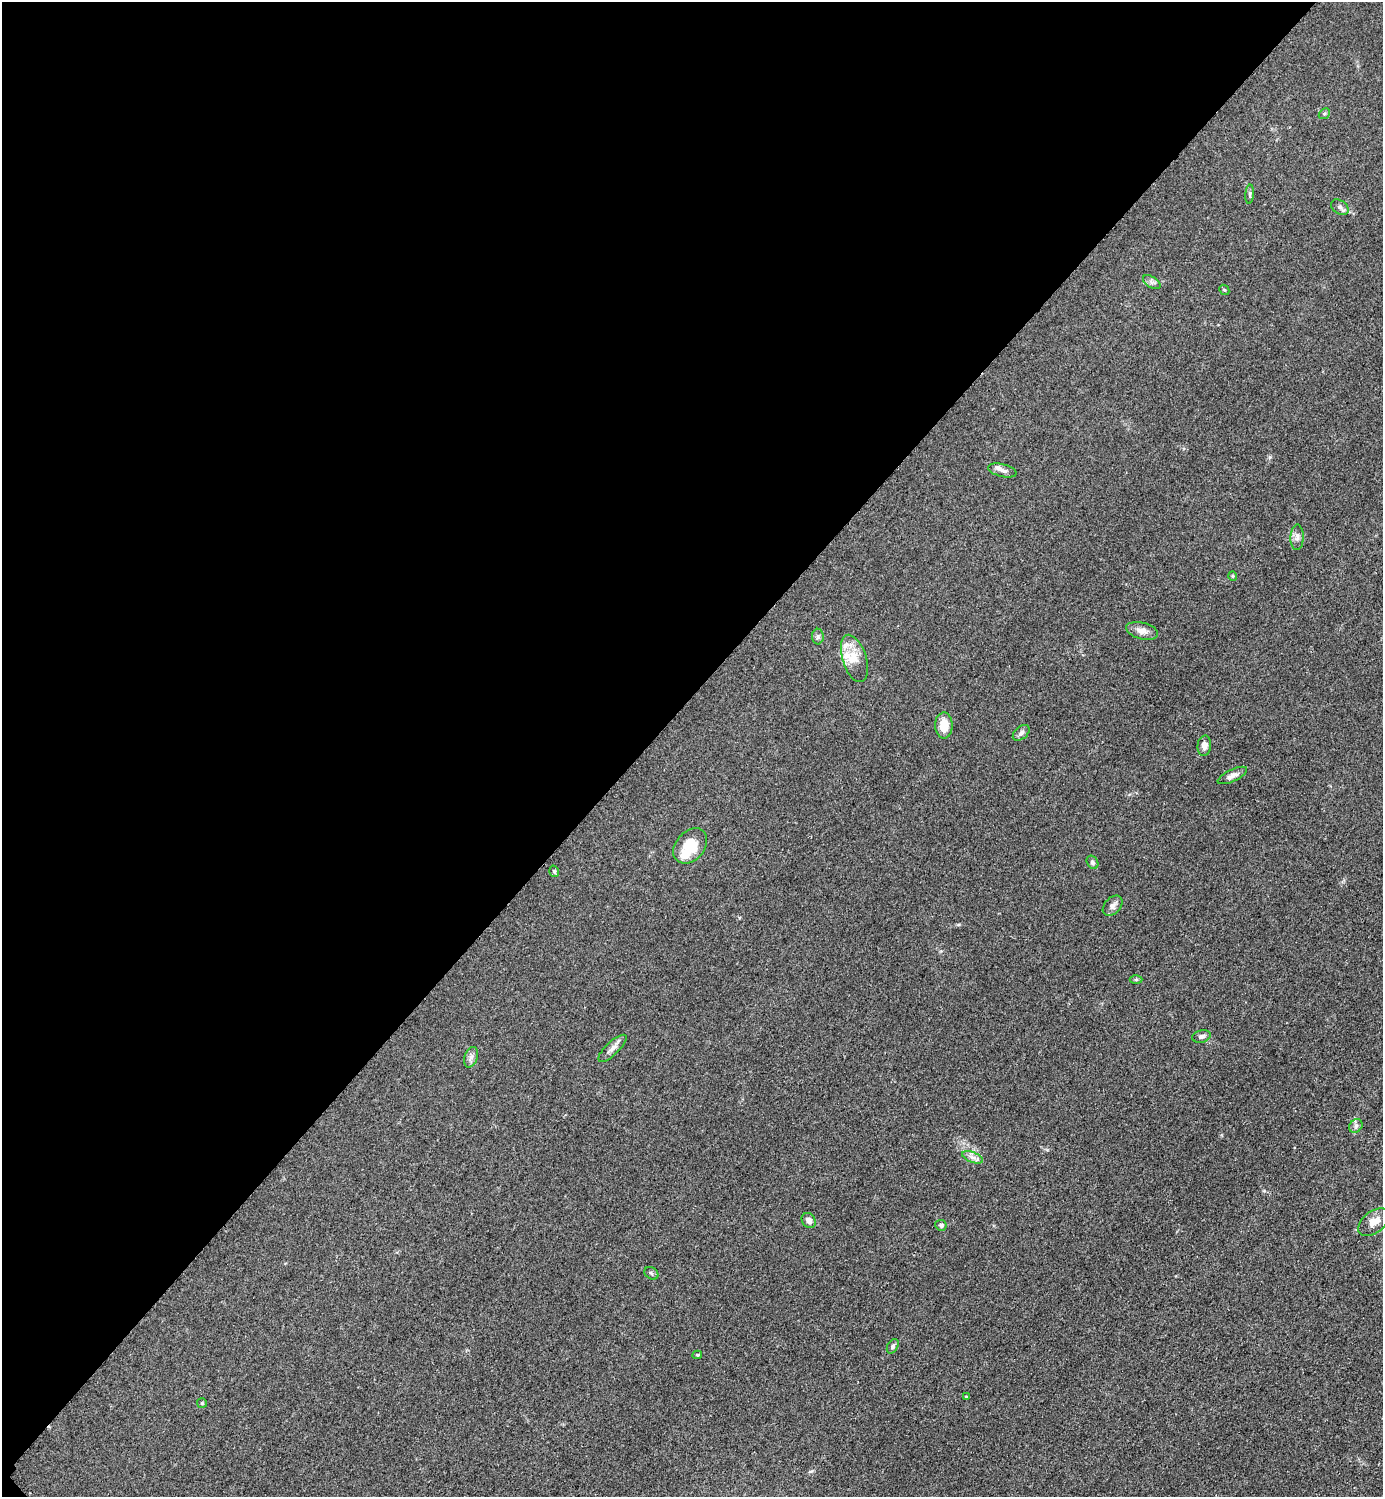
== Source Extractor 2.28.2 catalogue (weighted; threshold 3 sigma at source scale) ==
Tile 5 of 4 x 4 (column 1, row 2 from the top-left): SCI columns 314-1694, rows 3172-4666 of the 6350 x 6350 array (HDU 1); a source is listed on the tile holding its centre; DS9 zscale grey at full resolution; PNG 1385 x 1499 px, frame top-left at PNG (2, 2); each listed source drawn as its Kron ellipse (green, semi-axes under 4 px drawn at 4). Shown black and unused: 47% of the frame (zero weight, under 2 of 3 exposures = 1% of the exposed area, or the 3 px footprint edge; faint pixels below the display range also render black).
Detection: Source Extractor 2.28.2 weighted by HDU 2 'WHT'; one run over the whole footprint, this tile lists its part. Background 0.0786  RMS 0.0077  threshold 0.0346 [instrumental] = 3 sigma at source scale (4.5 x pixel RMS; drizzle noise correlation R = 1.50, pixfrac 1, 0.05/0.05 arcsec/px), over >= 5 px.
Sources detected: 38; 5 inside a brighter listed object's ellipse — not listed separately; the other 33 listed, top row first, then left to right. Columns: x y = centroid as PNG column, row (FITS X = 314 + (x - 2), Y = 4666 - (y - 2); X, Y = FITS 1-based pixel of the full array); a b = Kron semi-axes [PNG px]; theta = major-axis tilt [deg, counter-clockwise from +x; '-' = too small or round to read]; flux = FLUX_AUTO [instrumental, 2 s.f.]
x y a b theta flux
1324 114 6 4 43 1.2
1250 194 10 4 86 1.4
1340 207 9 6 -34 2.7
1152 282 10 5 -33 2.2
1224 290 6 4 -43 0.99
1002 470 14 6 -13 3.4
1297 537 13 6 89 3.4
1233 576 5 4 - 0.78
1142 631 16 8 -14 5.5
818 637 8 6 89 1.8
854 658 24 12 -73 11
944 725 13 8 -89 12
1021 733 10 6 41 2.5
1204 746 10 6 85 4
1232 775 16 6 26 3.7
690 846 20 14 49 23
1092 862 7 5 -58 1.6
554 871 6 4 -72 1.2
1113 906 12 8 46 3.6
1136 979 6 4 1 0.97
1201 1036 9 6 13 2.5
612 1048 18 6 43 4.2
471 1057 11 6 69 2.9
1356 1126 7 6 - 2
973 1157 11 5 -21 3.3
809 1221 8 6 -54 4.2
1374 1222 18 10 37 8.1
941 1225 5 5 - 1.7
651 1273 7 5 -37 1.6
893 1346 8 5 59 1.7
697 1355 5 3 - 0.98
966 1397 3 3 - 0.66
202 1403 5 5 - 1